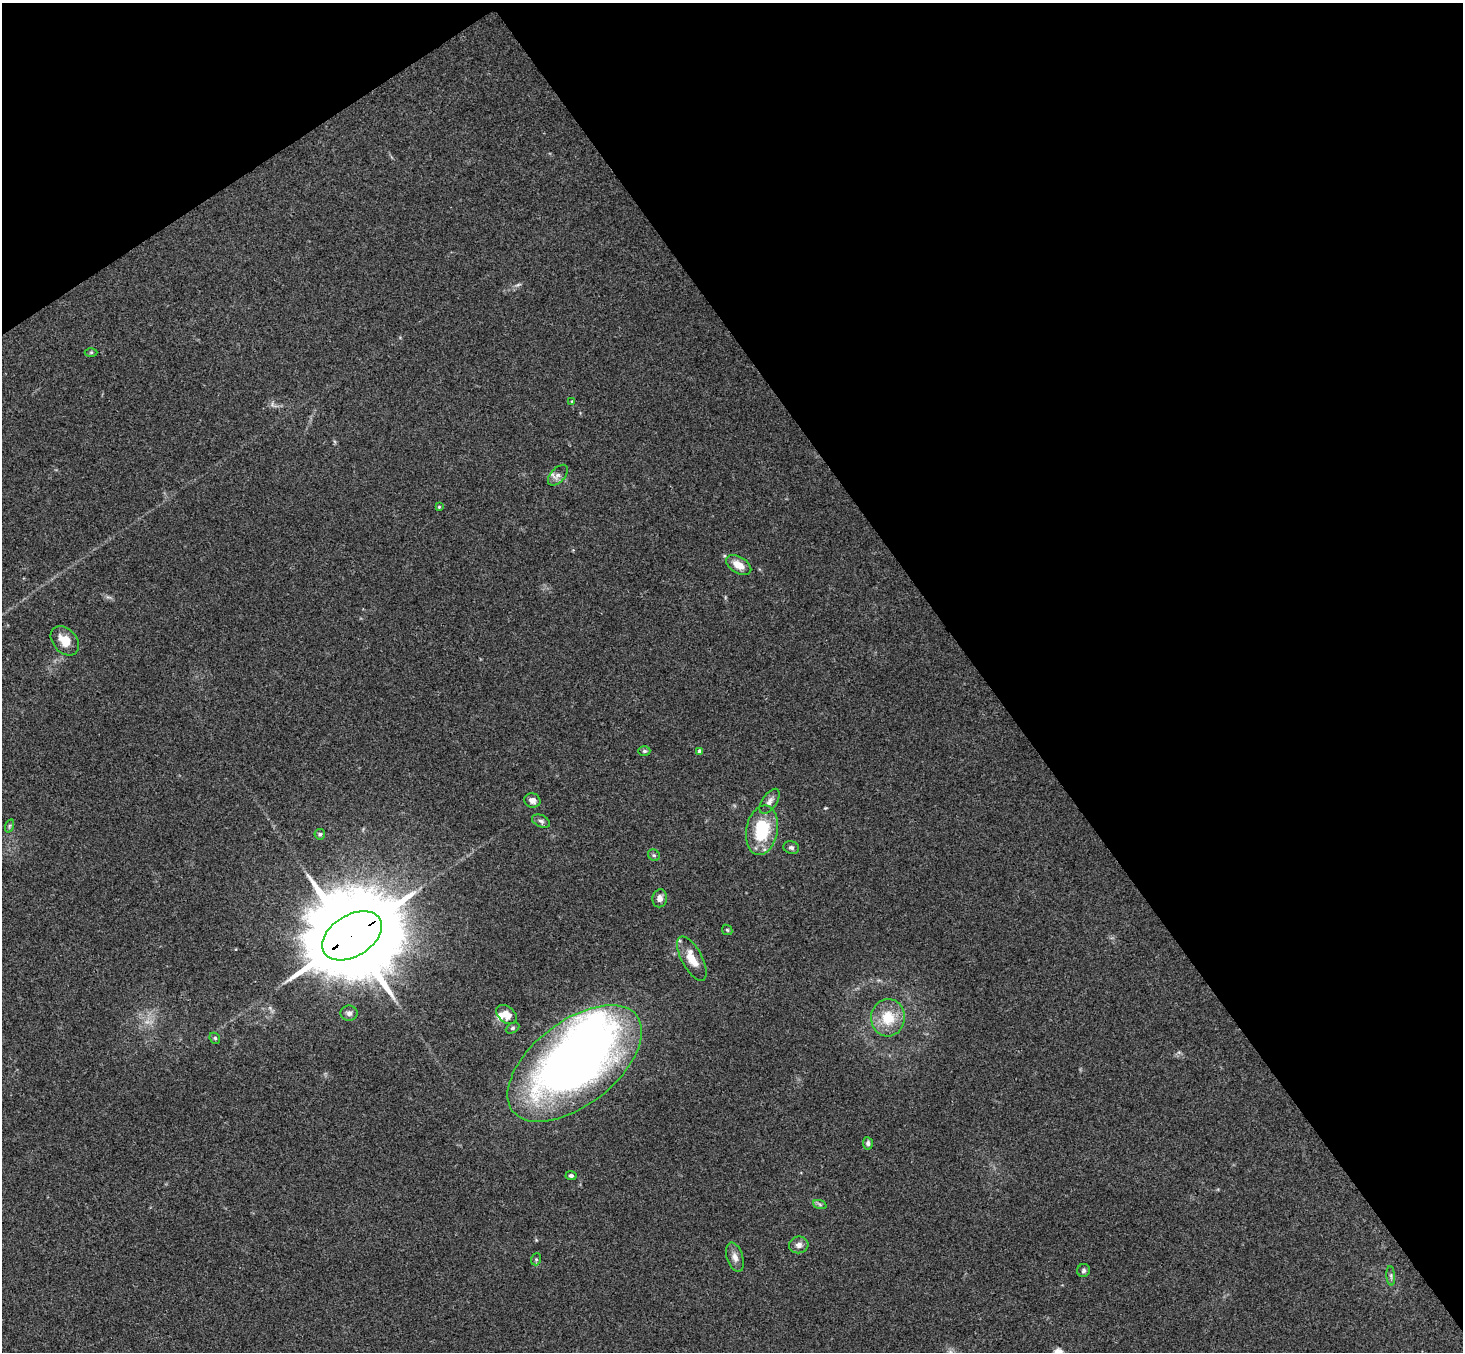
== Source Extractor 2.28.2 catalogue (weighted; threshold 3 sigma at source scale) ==
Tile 3 of 4 x 4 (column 3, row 1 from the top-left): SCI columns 2975-4435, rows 4382-5731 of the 5945 x 5925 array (HDU 1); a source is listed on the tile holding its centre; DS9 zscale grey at full resolution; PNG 1465 x 1354 px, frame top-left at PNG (2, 3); each listed source drawn as its Kron ellipse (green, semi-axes under 4 px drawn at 4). Shown black and unused: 37% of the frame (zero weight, under 3 of 4 exposures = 6% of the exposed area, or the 3 px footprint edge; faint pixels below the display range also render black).
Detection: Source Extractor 2.28.2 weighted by HDU 2 'WHT'; one run over the whole footprint, this tile lists its part. Background 0.22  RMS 0.0085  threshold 0.0381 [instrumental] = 3 sigma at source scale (4.5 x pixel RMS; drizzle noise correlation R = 1.50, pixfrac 1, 0.05/0.05 arcsec/px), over >= 5 px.
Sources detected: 36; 1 inside a brighter object's white glare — neither listed nor drawn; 1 inside a brighter listed object's ellipse — not listed separately; the other 34 listed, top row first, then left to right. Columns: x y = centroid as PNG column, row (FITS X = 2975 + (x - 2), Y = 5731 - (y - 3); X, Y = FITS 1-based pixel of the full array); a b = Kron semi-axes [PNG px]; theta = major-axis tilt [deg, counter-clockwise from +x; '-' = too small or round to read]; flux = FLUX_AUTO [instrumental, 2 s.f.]
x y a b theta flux
91 352 6 4 1 1.1
572 401 4 3 - 0.61
558 475 12 7 47 4.2
439 507 4 3 - 0.9
739 565 14 8 -30 11
65 641 17 12 -49 13
644 751 6 5 - 1.4
700 751 4 4 - 3.9
532 800 8 7 - 4.2
770 801 14 7 56 4.4
541 821 9 6 -24 2.3
9 826 7 4 71 1.5
762 830 25 15 80 45
320 834 5 5 - 1.5
791 848 8 6 -16 2.4
654 855 6 5 - 1.6
660 898 9 7 78 4.5
727 930 6 4 -45 1.1
352 936 33 20 32 18000
692 959 24 10 -62 15
349 1013 8 7 - 2.8
506 1014 11 8 -39 8.2
888 1018 19 17 84 23
512 1028 7 5 27 1.4
215 1038 6 5 - 1.2
575 1063 78 42 38 680
868 1143 6 5 - 2.1
571 1175 5 4 - 1.8
820 1205 7 4 -20 1.7
799 1245 10 8 8 4.7
735 1257 15 8 -72 5.4
536 1259 6 5 - 1.4
1084 1270 6 6 - 2.2
1391 1276 10 3 -86 1.8
Overlapping masked pixels (flux is a lower limit): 1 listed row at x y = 352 936